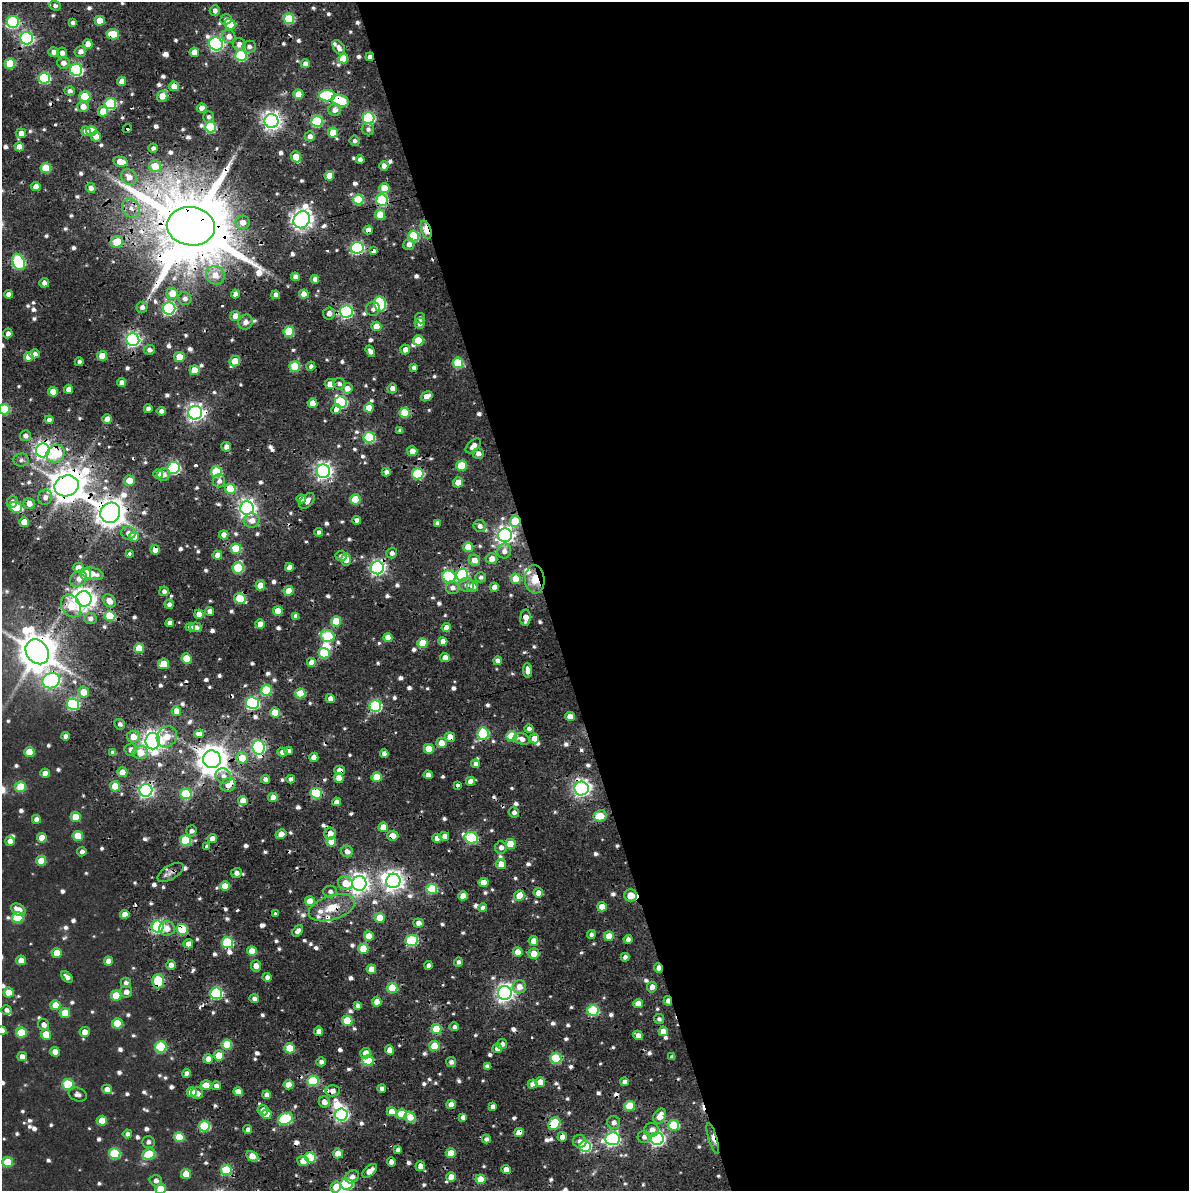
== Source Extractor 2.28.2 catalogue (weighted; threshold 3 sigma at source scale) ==
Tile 6 of 3 x 4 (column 3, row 2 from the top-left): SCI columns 2525-3711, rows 2587-3775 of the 3860 x 5153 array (HDU 1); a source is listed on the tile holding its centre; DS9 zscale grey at full resolution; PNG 1191 x 1193 px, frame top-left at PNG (2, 2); each listed source drawn as its Kron ellipse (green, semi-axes under 4 px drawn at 4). Shown black and unused: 55% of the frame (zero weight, under 2 of 4 exposures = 9% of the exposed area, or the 3 px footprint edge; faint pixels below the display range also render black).
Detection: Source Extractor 2.28.2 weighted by HDU 2 'WHT'; one run over the whole footprint, this tile lists its part. Background 0.0308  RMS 0.0087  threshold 0.0391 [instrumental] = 3 sigma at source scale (4.5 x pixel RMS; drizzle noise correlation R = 1.50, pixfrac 1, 0.0396/0.0396 arcsec/px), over >= 5 px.
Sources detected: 852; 1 too faint to see at this stretch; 5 inside a brighter object's white glare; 33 cosmic-ray / hot-pixel residue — neither listed nor drawn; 10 inside a brighter listed object's ellipse — not listed separately; of the other 803, all 500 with FLUX_AUTO >= 2.95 (the completeness limit of this list) listed and drawn (303 fainter detections not listed), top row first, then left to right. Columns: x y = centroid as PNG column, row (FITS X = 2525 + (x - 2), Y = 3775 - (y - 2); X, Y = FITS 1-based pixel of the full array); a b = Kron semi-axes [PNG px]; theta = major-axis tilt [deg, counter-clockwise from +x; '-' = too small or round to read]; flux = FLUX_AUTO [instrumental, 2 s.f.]
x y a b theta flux
55 6 6 5 - 3
215 10 5 5 - 3.9
226 19 6 5 - 4.8
289 19 5 5 - 56
100 21 5 5 - 15
13 22 6 6 - 97
73 22 4 3 - 3
230 24 5 5 - 31
113 34 6 5 - 35
229 36 7 6 - 7.3
27 38 6 6 - 170
88 44 5 5 - 9.7
216 44 7 6 - 190
239 44 6 6 - 7.3
249 47 7 6 - 4.2
339 48 8 5 -55 4.9
80 51 6 5 - 4.9
54 52 5 5 - 5.1
194 52 4 4 - 9.5
62 53 5 5 - 4.9
241 55 5 5 - 74
370 57 4 4 - 4.9
343 58 5 5 - 20
10 63 5 5 - 37
63 63 6 5 - 5
305 64 4 4 - 5.6
76 70 6 6 - 130
44 78 6 5 - 81
122 81 5 4 - 9.1
174 86 5 5 - 9.2
70 91 5 5 - 3.5
298 94 5 5 - 14
85 96 5 5 - 39
162 96 5 5 - 11
327 96 8 5 -1 76
340 101 9 5 -15 58
110 104 6 5 - 67
83 106 5 5 - 9
202 108 4 4 - 9
335 110 6 6 - 6
103 111 5 5 - 17
208 117 6 5 - 3.3
369 118 6 6 - 110
271 121 7 7 - 430
317 121 6 5 - 74
211 127 5 5 - 55
127 128 4 3 - 26
368 129 6 6 - 3.1
86 131 5 4 - 7
91 131 5 5 - 20
21 133 5 5 - 7.1
333 133 5 5 - 19
96 136 5 5 - 8.4
310 136 5 5 - 4.6
354 141 5 5 - 3.1
19 147 4 4 - 9
153 148 4 4 - 3.1
296 157 6 5 - 17
360 160 4 4 - 5.1
120 162 7 5 -13 14
155 166 6 5 - 18
384 166 5 4 - 5.6
46 168 5 5 - 35
329 176 5 5 - 14
129 177 8 7 - 8.3
36 187 5 4 - 11
91 188 5 4 - 4.8
384 188 5 5 - 18
358 200 5 5 - 44
382 200 6 5 - 74
131 208 10 8 -55 6.8
380 215 5 5 - 15
302 220 9 7 58 510
243 222 7 6 - 8.5
191 226 24 19 -8 13000
368 230 4 4 - 6.9
426 230 9 5 -71 23
413 236 5 5 - 56
117 242 6 5 - 23
409 244 6 5 - 5
357 248 6 6 - 120
374 251 4 3 - 7.8
19 262 8 6 -64 100
215 275 9 9 - 11
295 277 4 4 - 5.3
315 279 4 4 - 6.1
44 283 5 4 - 4.2
172 293 6 5 - 14
8 294 4 4 - 4.1
235 294 4 4 - 6.1
304 294 5 4 - 10
276 295 4 4 - 6.9
185 298 7 6 - 3.7
380 304 7 6 - 78
142 307 5 5 - 3.8
169 308 6 6 - 140
373 309 7 7 - 3.7
346 311 6 6 - 150
329 313 6 6 - 5.6
235 316 5 5 - 8.8
420 318 5 5 - 3.1
245 322 7 7 - 5.2
420 323 5 5 - 5
376 326 5 4 - 13
289 332 5 5 - 45
8 333 5 4 - 3.5
133 340 6 6 - 220
418 340 5 5 - 27
405 349 5 5 - 6.2
149 350 6 5 - 4
370 351 6 4 -56 4.4
35 354 5 4 - 4.3
102 356 5 4 - 14
29 357 5 4 - 12
179 357 5 5 - 19
235 361 5 5 - 19
79 362 4 4 - 3.2
458 363 5 5 - 46
311 366 4 4 - 3.1
295 367 5 5 - 37
413 368 4 4 - 3.4
194 370 5 4 - 15
121 383 4 4 - 5.4
330 384 5 5 - 9.2
339 384 6 5 - 3.1
347 388 5 5 - 7.3
392 388 5 4 - 5.9
69 389 4 4 - 7
53 392 5 4 - 14
427 396 6 4 29 8
341 402 6 5 - 79
312 403 5 4 - 9.9
369 408 5 4 - 13
4 409 5 5 - 48
148 409 4 4 - 5
336 409 5 4 - 12
161 411 4 4 - 4.1
195 413 7 6 - 370
405 413 5 5 - 34
107 419 4 4 - 7.4
49 420 4 4 - 3.5
400 430 4 4 - 3.2
25 436 5 5 - 3.9
369 437 6 5 - 67
473 446 9 5 43 6.1
226 447 5 5 - 5.2
43 450 7 7 - 320
412 451 5 5 - 8.1
478 453 5 5 - 4.8
56 454 9 8 - 34
21 460 7 6 - 3
461 466 5 5 - 34
174 468 6 6 - 130
323 471 7 6 - 340
216 472 5 5 - 57
386 472 4 4 - 4.5
158 474 5 4 - 5.7
418 474 6 5 - 65
164 475 6 6 - 5.2
129 480 5 5 - 13
219 481 6 6 - 4.4
458 482 5 5 - 10
67 486 12 10 18 1800
230 489 5 5 - 33
45 497 8 7 - 4.8
301 499 5 4 - 6.3
355 499 5 5 - 22
307 501 9 6 45 5.6
12 502 6 5 - 4.6
29 504 6 5 - 7.1
16 507 6 5 - 35
247 508 7 7 - 390
110 513 10 9 - 1200
252 520 8 7 - 8
357 520 4 4 - 4.7
515 521 5 5 - 32
24 522 5 5 - 16
437 523 4 4 - 3.1
480 526 6 6 - 4.1
319 532 4 4 - 3
128 533 7 6 - 4.8
224 535 4 4 - 6.4
505 535 7 7 - 360
134 537 5 5 - 13
468 547 5 5 - 20
236 549 5 5 - 36
155 550 5 5 - 7.6
504 551 7 7 - 6.1
392 553 5 5 - 3.6
129 554 4 3 - 5.1
217 555 4 4 - 7.2
341 556 5 5 - 3.2
492 559 6 5 - 7.8
346 560 6 5 - 11
474 560 6 5 - 8.9
289 567 4 4 - 6.7
79 568 5 5 - 9.9
238 568 6 5 - 53
377 568 6 6 - 230
86 574 6 5 - 30
92 574 12 6 -12 11
462 575 6 6 - 99
449 577 7 6 - 89
481 577 5 5 - 3.2
78 579 9 7 44 6.8
516 579 5 5 - 22
535 579 14 10 -85 14
260 585 5 5 - 14
466 585 7 7 - 3.7
472 586 6 5 - 7.3
494 587 4 4 - 7.7
452 588 7 6 - 4.9
164 591 5 4 - 3.9
289 591 5 5 - 12
240 598 6 5 - 34
84 599 8 7 - 660
109 601 7 5 -45 8.6
169 604 4 4 - 3.4
71 606 12 9 -59 19
210 611 4 4 - 4.9
278 611 5 5 - 16
199 614 4 4 - 9.6
110 616 5 5 - 36
296 616 4 4 - 3.6
90 618 6 5 - 4.1
525 618 8 5 86 6.8
336 621 5 5 - 29
170 623 4 4 - 5.6
260 624 5 4 - 11
190 627 4 4 - 3.7
196 627 6 5 - 4.1
446 628 4 4 - 8
327 636 7 6 - 51
388 638 4 4 - 12
443 641 4 4 - 6.7
422 643 5 5 - 25
139 648 5 5 - 22
37 652 13 10 -54 2700
324 653 5 5 - 44
445 657 5 4 - 6.7
187 659 5 5 - 24
498 661 4 4 - 5.3
312 663 5 5 - 12
163 664 5 5 - 20
527 670 7 4 -84 6.1
51 681 9 7 27 230
266 690 5 5 - 47
84 692 6 5 - 12
300 693 5 5 - 25
330 699 5 4 - 6.2
252 703 6 6 - 120
73 704 6 5 - 89
375 706 6 5 - 100
176 711 5 4 - 10
275 713 5 5 - 20
570 716 5 4 - 6.7
120 724 5 5 - 3
529 729 4 4 - 3.2
199 734 5 4 - 13
483 734 6 5 - 64
66 736 4 4 - 3.7
512 736 5 5 - 43
133 737 6 6 - 11
167 737 11 9 52 13
450 737 5 5 - 9.6
534 738 5 5 - 9.5
522 739 8 5 -17 5.4
153 741 8 7 - 550
441 743 5 5 - 8.9
259 748 7 6 - 150
131 749 6 6 - 4.9
429 749 5 5 - 21
289 751 4 4 - 4.7
29 752 5 5 - 19
140 752 7 6 - 14
282 752 5 4 - 5.5
113 753 4 4 - 4.7
384 754 4 4 - 4.9
314 757 4 4 - 8.2
242 758 6 5 - 19
212 759 9 8 - 1400
475 764 5 4 - 3.9
340 770 5 5 - 6.4
122 772 5 5 - 11
45 773 5 4 - 8.4
428 775 4 4 - 5.3
223 776 8 7 - 4.7
377 777 5 5 - 24
339 778 5 4 - 13
265 779 4 4 - 4.6
291 779 4 4 - 3.4
470 781 4 4 - 8.3
228 785 8 6 26 8
457 785 4 3 - 3.1
115 786 5 5 - 23
20 787 5 5 - 34
581 788 7 7 - 370
146 790 6 6 - 230
316 793 5 5 - 64
186 794 6 5 - 45
273 798 5 4 - 9.4
243 800 5 4 - 10
336 802 4 4 - 5.5
514 812 5 5 - 4.1
600 816 7 5 10 17
75 817 5 5 - 19
36 819 4 4 - 5.4
383 827 5 4 - 14
191 831 5 5 - 3.1
281 834 6 4 32 8.7
330 834 6 6 - 9.1
78 836 5 5 - 21
393 836 5 5 - 9.2
444 836 5 4 - 5.8
42 838 5 4 - 11
212 838 5 4 - 5.7
437 838 5 4 - 6.4
471 838 7 5 -25 81
185 840 5 5 - 51
10 841 5 5 - 6.2
331 842 5 4 - 13
510 844 5 5 - 27
206 847 4 3 - 7
501 847 6 6 - 4.8
347 851 6 5 - 5.4
82 852 4 4 - 3.5
41 861 5 5 - 16
501 864 5 5 - 10
170 872 15 7 31 4.7
236 873 5 5 - 4.5
393 881 7 7 - 520
483 882 5 4 - 12
345 883 7 6 - 14
359 883 7 7 - 500
225 886 5 5 - 17
432 889 5 5 - 42
330 891 6 6 - 3.2
538 893 5 4 - 7.3
631 895 6 6 - 20
463 896 5 4 - 10
519 896 5 5 - 16
310 901 5 5 - 14
602 907 5 4 - 13
332 908 24 12 18 20
483 908 4 4 - 3.7
18 910 8 5 -32 10
275 913 3 3 - 3
125 914 5 4 - 8.6
18 918 5 5 - 43
380 918 5 5 - 20
418 923 5 4 - 5.2
158 927 6 6 - 150
167 928 7 7 - 6.6
182 929 6 5 - 44
298 931 6 4 53 4.3
591 934 4 4 - 3.4
369 936 5 5 - 14
609 936 5 4 - 16
628 939 4 4 - 3.8
412 940 6 5 - 69
533 941 5 5 - 10
227 942 5 5 - 63
188 944 4 4 - 5.8
363 949 5 5 - 23
252 951 5 4 - 16
518 952 5 4 - 14
57 953 5 5 - 14
534 953 5 5 - 12
625 957 4 4 - 3.7
21 960 5 4 - 8.9
108 961 4 4 - 6.8
458 962 5 4 - 3.2
171 965 5 5 - 5.5
429 965 4 4 - 3.6
256 966 6 5 - 6.6
658 968 5 3 - 8.1
371 969 5 4 - 9.2
67 977 7 4 -44 4.5
267 977 4 4 - 4.1
158 981 7 5 -90 67
126 983 5 5 - 3.2
519 987 7 6 - 7.9
652 987 5 5 - 6.1
392 988 5 5 - 40
126 992 6 6 - 4.9
9 993 5 5 - 14
216 993 6 5 - 110
505 993 7 7 - 390
116 996 5 5 - 25
254 998 5 4 - 3
668 1001 4 4 - 4.7
377 1002 5 4 - 12
638 1004 5 4 - 8.7
55 1005 5 5 - 17
358 1006 4 4 - 3.9
6 1010 5 4 - 3.3
593 1010 5 5 - 64
65 1013 5 5 - 16
659 1019 5 5 - 3.1
347 1021 5 5 - 32
117 1023 5 5 - 26
44 1025 6 5 - 4.9
454 1027 5 4 - 2.9
436 1029 5 5 - 28
2 1031 5 4 - 7.5
318 1031 4 4 - 5.6
663 1031 5 4 - 10
85 1032 5 5 - 8.4
21 1033 5 5 - 26
46 1035 5 5 - 20
638 1035 5 4 - 5.9
502 1044 5 5 - 3.6
227 1045 5 5 - 28
434 1046 5 5 - 24
161 1047 6 5 - 69
290 1048 5 5 - 28
497 1048 5 4 - 6.2
389 1050 4 4 - 8.2
55 1052 5 4 - 8.8
366 1053 5 5 - 8.6
22 1056 5 4 - 5.3
219 1056 5 5 - 22
672 1057 4 4 - 3
556 1058 5 5 - 60
208 1059 5 4 - 8
368 1060 5 5 - 45
321 1062 4 4 - 3.9
451 1062 5 5 - 3.4
487 1066 4 4 - 3.2
187 1073 4 4 - 5.2
313 1081 5 5 - 56
540 1082 5 5 - 9.5
624 1082 4 4 - 5.1
68 1084 5 5 - 50
532 1084 4 4 - 5.5
206 1085 5 4 - 9.4
289 1085 5 4 - 10
216 1086 4 4 - 4.1
382 1088 4 4 - 3.8
107 1089 5 5 - 7
332 1091 7 5 -2 6.1
192 1092 5 4 - 14
238 1092 5 4 - 9.9
197 1093 6 6 - 5.4
78 1094 9 6 -20 3.7
267 1095 4 4 - 5.9
324 1102 5 5 - 7
451 1104 4 4 - 8.8
492 1106 4 4 - 3.6
630 1106 5 5 - 37
263 1110 5 5 - 5.5
392 1112 5 4 - 11
266 1114 5 5 - 11
341 1114 6 6 - 180
402 1114 5 5 - 26
660 1116 8 5 62 12
410 1117 6 5 - 12
463 1117 4 4 - 3.9
285 1119 7 5 25 88
102 1121 5 5 - 17
614 1123 6 6 - 4.4
554 1124 7 5 54 46
673 1125 6 5 - 40
204 1126 5 5 - 56
248 1129 4 4 - 3.4
652 1130 7 6 - 4.9
519 1132 5 4 - 12
127 1134 5 4 - 3.6
179 1137 5 5 - 26
562 1137 5 4 - 5.7
644 1137 6 6 - 3.9
486 1139 4 4 - 3.2
613 1139 7 6 - 200
657 1139 6 6 - 190
713 1139 16 4 -73 4.4
580 1141 7 6 - 4.5
148 1142 6 6 - 3.3
585 1146 6 5 - 88
398 1150 4 4 - 4.2
115 1153 6 5 - 52
338 1153 5 5 - 10
451 1153 5 4 - 16
149 1154 6 5 - 37
252 1156 6 4 -30 14
310 1157 5 5 - 50
303 1161 5 5 - 8.3
8 1162 5 5 - 30
391 1162 4 4 - 4.6
420 1166 5 5 - 6.6
506 1169 5 4 - 6.8
226 1170 5 5 - 48
370 1171 9 5 41 7.7
186 1174 5 5 - 13
352 1177 7 6 - 4.7
451 1177 5 5 - 12
480 1179 5 5 - 15
156 1181 6 5 - 4.1
347 1184 6 5 - 83
336 1187 6 5 - 9.8
161 1189 5 5 - 26
Overlapping masked pixels (flux is a lower limit): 81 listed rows (the first 20) at x y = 113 34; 27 38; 216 44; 370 57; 76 70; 174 86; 85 96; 327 96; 340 101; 83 106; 369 118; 127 128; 382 200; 302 220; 191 226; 368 230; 426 230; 357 248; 374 251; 346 311
Isophote crosses this tile's border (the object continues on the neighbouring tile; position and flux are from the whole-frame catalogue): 5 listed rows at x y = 4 409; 37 652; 2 1031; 347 1184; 161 1189